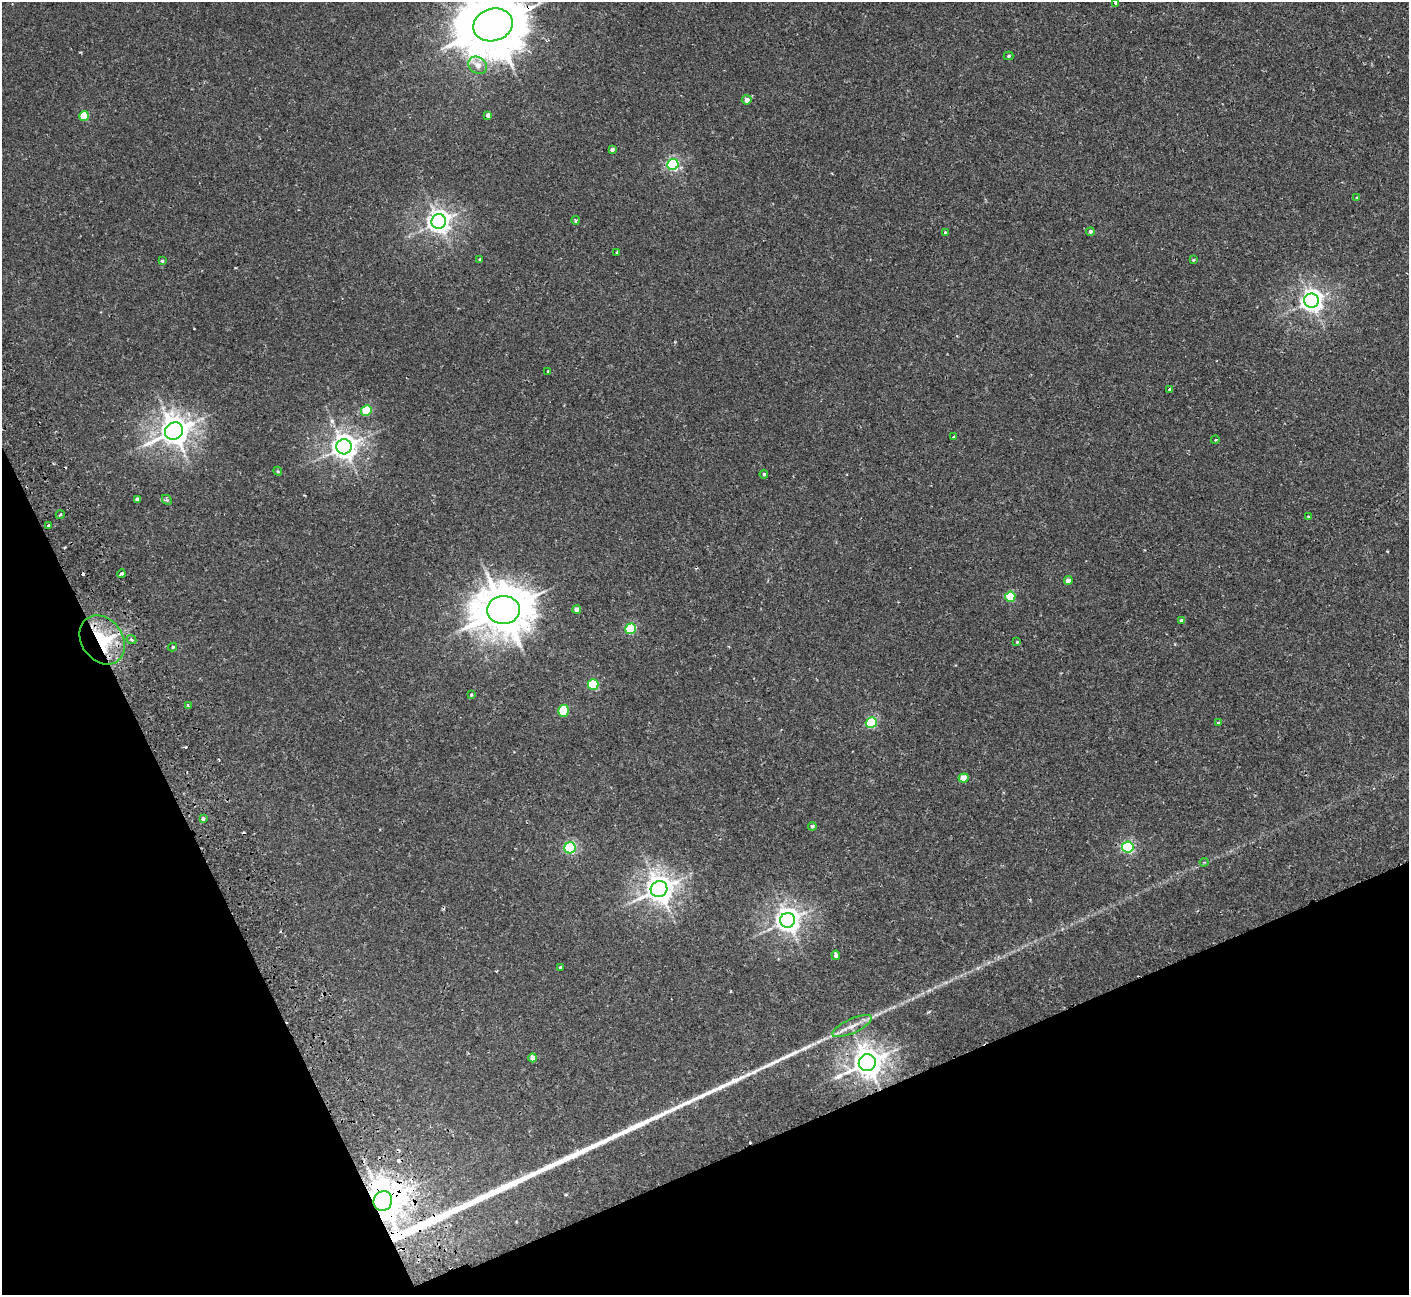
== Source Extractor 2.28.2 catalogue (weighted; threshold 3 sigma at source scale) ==
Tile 14 of 4 x 4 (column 2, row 4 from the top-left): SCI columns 1461-2867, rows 187-1479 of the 5737 x 5674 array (HDU 1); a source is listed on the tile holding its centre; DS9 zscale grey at full resolution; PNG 1411 x 1297 px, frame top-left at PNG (2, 2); each listed source drawn as its Kron ellipse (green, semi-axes under 4 px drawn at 4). Shown black and unused: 22% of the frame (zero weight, under 2 of 3 exposures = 3% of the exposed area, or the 3 px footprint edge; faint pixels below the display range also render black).
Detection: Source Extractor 2.28.2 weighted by HDU 2 'WHT'; one run over the whole footprint, this tile lists its part. Background 0.0296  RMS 0.0027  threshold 0.012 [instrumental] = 3 sigma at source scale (4.5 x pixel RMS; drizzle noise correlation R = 1.50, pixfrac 1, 0.05/0.05 arcsec/px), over >= 5 px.
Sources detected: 75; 6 cosmic-ray / hot-pixel residue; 5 long thin detections or spike segments (spike, bleed or trail) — neither listed nor drawn; the other 64 listed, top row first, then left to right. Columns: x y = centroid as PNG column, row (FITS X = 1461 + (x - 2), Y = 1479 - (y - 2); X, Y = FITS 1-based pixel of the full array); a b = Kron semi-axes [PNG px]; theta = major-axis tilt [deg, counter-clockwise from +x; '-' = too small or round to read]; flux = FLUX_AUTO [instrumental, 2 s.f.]
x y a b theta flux
1116 3 3 3 - 0.43
493 25 20 16 18 2000
1009 56 5 4 - 0.39
478 65 10 8 -38 2.4
747 100 5 4 - 1.5
488 115 4 4 - 1
84 116 5 5 - 8.8
612 149 4 3 - 0.82
673 164 5 5 - 40
1357 198 4 3 - 0.28
575 220 4 4 - 0.39
439 222 7 7 - 200
1090 231 4 4 - 0.67
945 232 3 3 - 0.68
617 252 4 2 - 0.28
480 259 4 3 - 0.32
1193 260 4 3 - 0.3
162 261 3 3 - 0.65
1311 301 7 7 - 180
548 372 3 3 - 0.63
1170 389 3 3 - 0.53
366 411 5 5 - 12
174 431 9 8 - 380
954 437 4 3 - 0.83
1215 440 4 3 - 0.23
344 447 7 7 - 240
278 471 4 4 - 0.3
764 474 4 4 - 0.44
137 499 4 3 - 0.77
167 500 5 4 - 0.4
60 515 4 3 - 0.32
1308 517 4 3 - 0.33
48 526 3 3 - 0.7
121 574 4 3 - 0.82
1068 581 4 4 - 1.5
1010 597 5 5 - 12
577 609 4 4 - 1.2
503 610 16 14 6 1100
1181 620 4 4 - 0.34
631 629 5 5 - 19
132 639 5 4 - 0.59
102 640 26 20 -55 20
1017 642 4 3 - 0.25
172 647 4 3 - 0.35
593 684 5 5 - 15
471 695 4 3 - 0.29
188 706 4 3 - 0.38
564 711 6 5 - 14
871 723 5 5 - 23
1218 723 3 3 - 0.39
964 778 5 4 - 4.8
203 818 3 3 - 0.91
812 826 4 4 - 0.5
1128 847 6 5 - 39
570 848 5 5 - 36
1204 862 4 4 - 0.32
659 889 8 8 - 310
788 920 7 7 - 230
836 955 5 4 - 1.1
560 967 3 3 - 0.3
852 1026 21 7 25 2.6
533 1058 4 4 - 1.9
867 1063 8 8 - 370
383 1201 10 9 - 610
Overlapping masked pixels (flux is a lower limit): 4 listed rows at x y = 493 25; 102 640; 867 1063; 383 1201
Isophote crosses this tile's border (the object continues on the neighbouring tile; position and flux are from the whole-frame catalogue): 2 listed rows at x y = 1116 3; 493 25